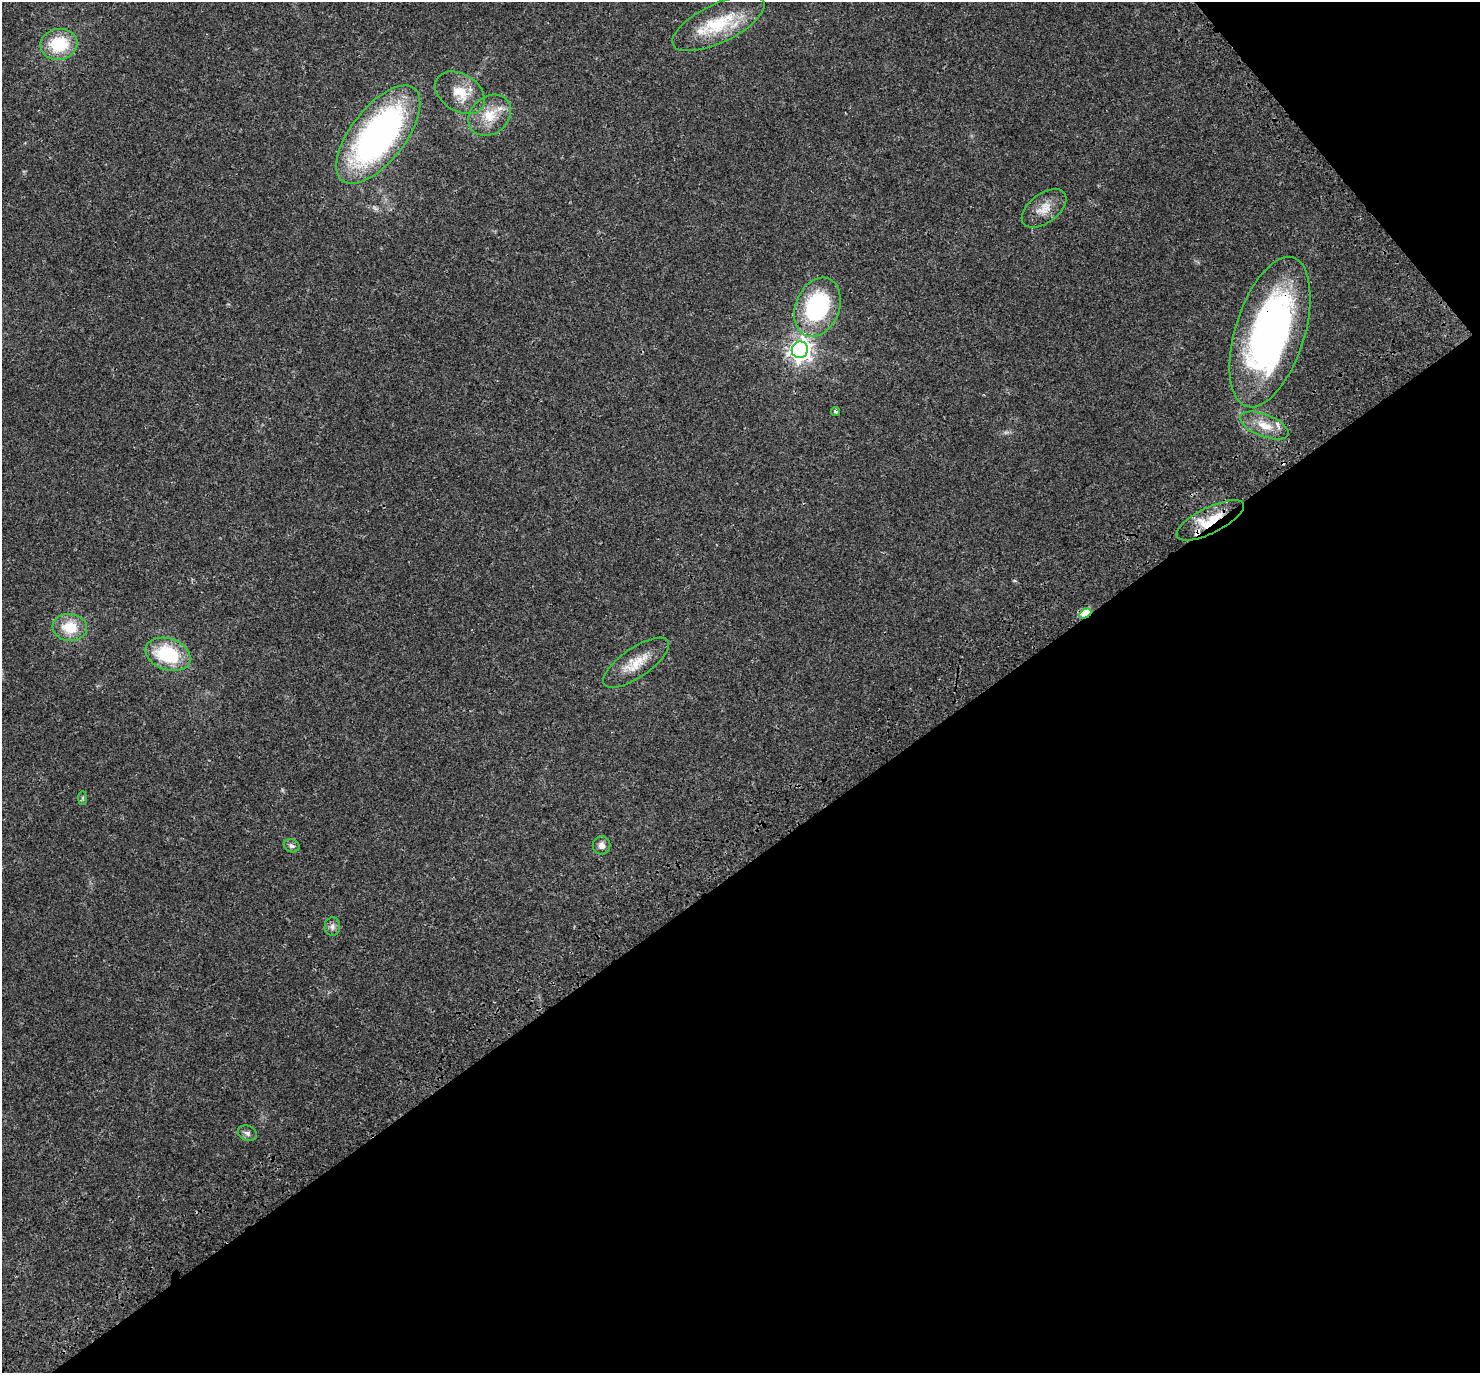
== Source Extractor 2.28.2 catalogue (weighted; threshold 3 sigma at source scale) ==
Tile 12 of 4 x 4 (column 4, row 3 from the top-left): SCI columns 4561-6038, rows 1661-3031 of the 6171 x 6121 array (HDU 1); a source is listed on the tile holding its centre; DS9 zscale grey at full resolution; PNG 1482 x 1375 px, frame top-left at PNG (2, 2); each listed source drawn as its Kron ellipse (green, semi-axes under 4 px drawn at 4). Shown black and unused: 39% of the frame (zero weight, under 3 of 4 exposures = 9% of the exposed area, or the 3 px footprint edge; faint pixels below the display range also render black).
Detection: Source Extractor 2.28.2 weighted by HDU 2 'WHT'; one run over the whole footprint, this tile lists its part. Background 0.0369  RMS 0.0036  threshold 0.0163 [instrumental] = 3 sigma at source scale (4.5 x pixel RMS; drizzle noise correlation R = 1.50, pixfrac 1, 0.0396/0.0396 arcsec/px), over >= 5 px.
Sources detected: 23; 1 cosmic-ray / hot-pixel residue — neither listed nor drawn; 1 inside a brighter listed object's ellipse — not listed separately; the other 21 listed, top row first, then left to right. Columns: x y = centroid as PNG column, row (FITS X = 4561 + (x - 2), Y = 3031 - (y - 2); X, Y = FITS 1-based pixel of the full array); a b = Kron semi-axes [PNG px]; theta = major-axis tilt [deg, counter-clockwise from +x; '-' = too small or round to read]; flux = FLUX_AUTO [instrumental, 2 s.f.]
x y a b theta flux
718 23 50 19 26 19
59 44 18 15 8 15
460 93 27 18 -33 8.2
490 115 23 18 40 8.4
378 135 58 27 52 120
1044 208 25 14 36 5.3
817 307 31 22 68 40
1270 332 78 34 73 140
800 350 8 8 - 220
835 412 4 3 - 0.93
1264 425 26 11 -21 6.1
1210 520 37 13 26 11
1085 613 6 4 29 17
70 627 17 13 -6 9
168 654 23 15 -19 20
636 663 38 14 35 8.1
83 798 7 4 90 0.56
602 845 9 9 - 1.8
292 846 8 6 -22 1.1
332 927 9 7 86 1.4
247 1133 10 7 -26 1.3
Overlapping masked pixels (flux is a lower limit): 3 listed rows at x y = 1270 332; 1210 520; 1085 613